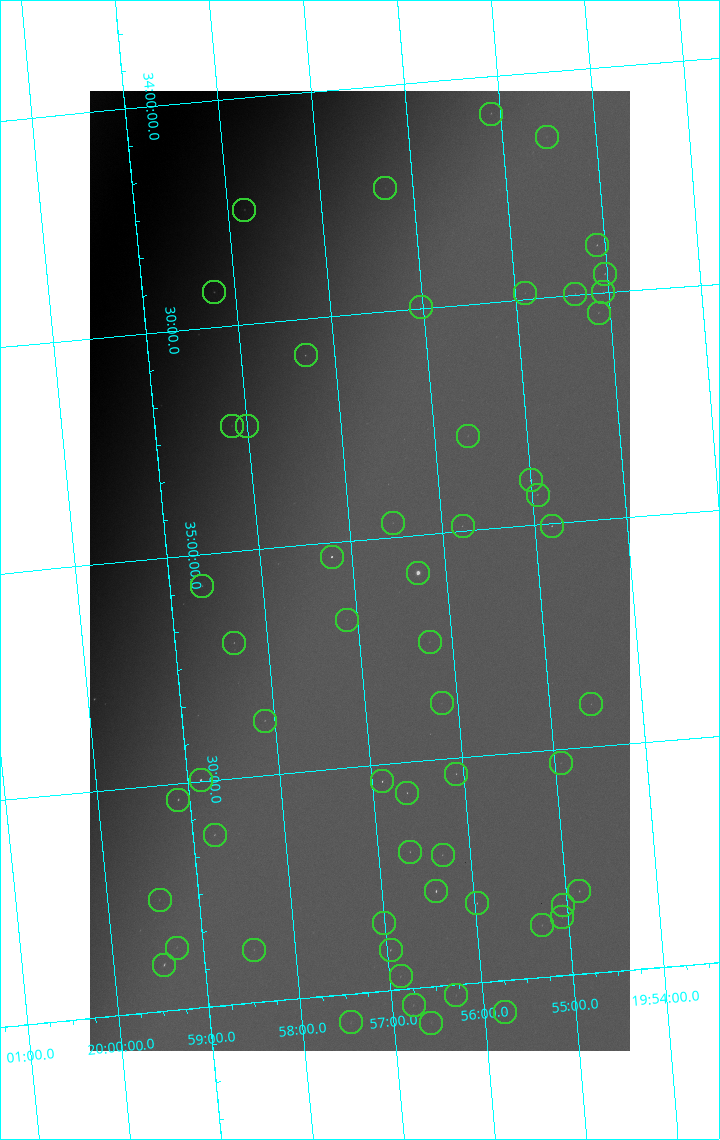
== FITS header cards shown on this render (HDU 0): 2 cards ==
NAXIS1  =                 1080 / length of data axis 1
NAXIS2  =                 1920 / length of data axis 2

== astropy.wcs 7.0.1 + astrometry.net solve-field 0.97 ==
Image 1080 x 1920 px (HDU 0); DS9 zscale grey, zoomed out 1/2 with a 90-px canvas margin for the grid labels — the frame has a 2x2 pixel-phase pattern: the four 2x2 pixel phases sit at different levels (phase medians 23032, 19816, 56405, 23020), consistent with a one-shot-colour (mosaic) sensor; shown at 1/2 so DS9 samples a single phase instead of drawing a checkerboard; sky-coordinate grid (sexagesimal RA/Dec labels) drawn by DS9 from the SOLVED WCS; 57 Tycho-2 reference stars matched to detected sources circled (green)
Header WCS: none
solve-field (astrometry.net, Tycho-2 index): SOLVED blind (the file carries no WCS)
Solved WCS: RA---TAN-SIP/DEC--TAN-SIP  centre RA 19:56:56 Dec +35:04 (299.23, +35.07 deg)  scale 3.99 arcsec/px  FOV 71.9' x 127.7'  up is -175 deg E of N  parity flipped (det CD > 0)
(file carries no celestial WCS; the grid is the blind solution)
Tycho-2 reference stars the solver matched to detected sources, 57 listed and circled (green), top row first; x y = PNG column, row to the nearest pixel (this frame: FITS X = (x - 90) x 2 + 1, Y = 1920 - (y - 91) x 2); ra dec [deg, ICRS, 3 dp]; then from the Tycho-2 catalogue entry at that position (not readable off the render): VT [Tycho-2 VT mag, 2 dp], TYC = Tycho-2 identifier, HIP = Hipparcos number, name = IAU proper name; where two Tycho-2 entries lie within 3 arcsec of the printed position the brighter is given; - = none
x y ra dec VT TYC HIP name
491 114 298.775 +34.082 9.09 2677-328-1 - -
546 137 298.631 +34.144 10.02 2677-307-1 - -
385 188 299.074 +34.227 10.32 2677-1252-1 - -
244 210 299.456 +34.247 7.90 2678-2160-1 98239 -
596 246 298.521 +34.393 8.85 2677-973-1 - -
604 274 298.506 +34.458 8.77 2677-27-1 - -
214 292 299.557 +34.423 7.67 2678-1265-1 98289 -
603 292 298.514 +34.497 9.45 2677-1192-1 - -
525 294 298.724 +34.485 10.36 2677-449-1 - -
575 294 298.590 +34.496 9.48 2677-1253-1 - -
420 307 299.007 +34.496 10.59 2677-472-1 - -
598 313 298.531 +34.543 9.36 2677-163-1 - -
306 356 299.327 +34.581 8.58 2678-908-1 - -
232 426 299.542 +34.721 9.13 2678-2394-1 - -
246 426 299.503 +34.725 8.91 2678-407-1 - -
468 436 298.910 +34.791 9.95 2677-66-1 - -
530 480 298.751 +34.901 7.33 2677-1118-1 98004 -
538 495 298.736 +34.933 9.03 2677-477-1 - -
392 523 299.132 +34.968 9.91 2677-43-1 - -
462 526 298.945 +34.989 9.54 2677-1189-1 - -
552 526 298.704 +35.006 8.63 2677-500-1 97987 -
332 557 299.306 +35.031 7.32 2678-740-1 98193 -
418 573 299.077 +35.083 4.01 2677-1816-1 98110 -
202 586 299.661 +35.069 8.85 2678-2291-1 - -
346 620 299.280 +35.173 9.74 2678-1856-1 - -
430 642 299.061 +35.238 9.69 2677-351-1 - -
234 643 299.590 +35.202 8.98 2678-791-1 98298 -
442 704 299.043 +35.376 10.00 2677-683-1 - -
591 704 298.638 +35.406 9.98 2677-480-1 - -
264 721 299.526 +35.380 9.09 2678-613-1 - -
560 764 298.734 +35.531 9.70 2677-1271-1 - -
456 774 299.020 +35.535 8.95 2677-1268-1 - -
200 780 299.715 +35.498 7.00 2678-904-1 98343 -
382 782 299.222 +35.537 8.24 2677-1230-1 98157 -
407 793 299.158 +35.567 8.90 2677-942-1 - -
178 800 299.781 +35.536 8.76 2678-142-1 98369 -
214 835 299.691 +35.622 8.91 2678-436-1 - -
410 852 299.164 +35.698 9.31 2681-300-1 - -
442 855 299.077 +35.711 9.47 2681-258-1 - -
436 892 299.103 +35.790 7.67 2681-472-1 98116 -
579 892 298.712 +35.817 8.92 2681-276-1 - -
160 900 299.858 +35.753 9.44 2682-1366-1 - -
477 904 298.994 +35.825 8.75 2681-1366-1 - -
562 905 298.762 +35.844 9.54 2681-50-1 - -
562 918 298.765 +35.872 10.41 2681-1034-1 - -
384 923 299.252 +35.850 9.34 2682-18-1 - -
542 926 298.822 +35.885 9.57 2681-16-1 - -
176 948 299.822 +35.862 9.54 2682-619-1 - -
254 950 299.613 +35.883 9.85 2682-1249-1 - -
390 950 299.241 +35.911 8.62 2681-22-1 - -
164 965 299.861 +35.897 8.18 2682-361-1 - -
400 976 299.220 +35.971 9.67 2681-104-1 - -
456 996 299.073 +36.024 10.08 2681-278-1 - -
414 1006 299.192 +36.038 9.41 2681-1304-1 - -
504 1012 298.944 +36.069 9.52 2681-894-1 - -
350 1022 299.367 +36.063 9.66 2682-3459-1 - -
431 1023 299.147 +36.079 9.93 2681-226-1 - -